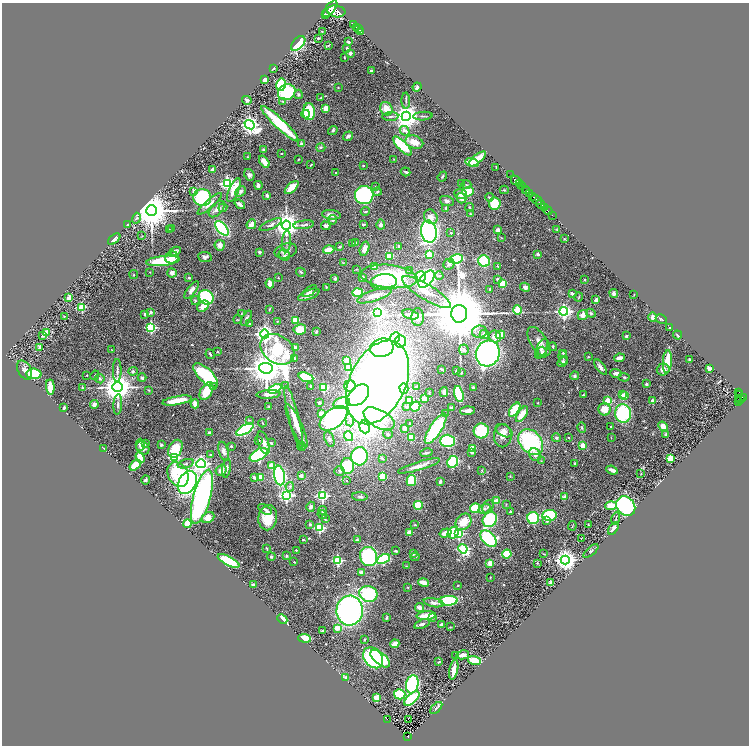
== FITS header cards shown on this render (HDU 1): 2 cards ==
NAXIS1  =                 1493
NAXIS2  =                 1487

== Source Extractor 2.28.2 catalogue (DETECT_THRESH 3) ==
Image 1493 x 1487 px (HDU 1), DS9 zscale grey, zoomed out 1/2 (1 PNG px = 2 x 2 image px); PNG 751 x 748 px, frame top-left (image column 1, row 1486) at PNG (2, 3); each listed source drawn as its Kron ellipse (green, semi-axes under 4 px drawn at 4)
Background 0.881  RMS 0.057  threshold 0.171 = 3 sigma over >= 5 px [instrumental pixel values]
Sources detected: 562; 35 cannot appear on this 1/2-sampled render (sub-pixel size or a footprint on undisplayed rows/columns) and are neither listed nor drawn; of the other 527, the 500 brightest by FLUX_AUTO listed and drawn (27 fainter detections omitted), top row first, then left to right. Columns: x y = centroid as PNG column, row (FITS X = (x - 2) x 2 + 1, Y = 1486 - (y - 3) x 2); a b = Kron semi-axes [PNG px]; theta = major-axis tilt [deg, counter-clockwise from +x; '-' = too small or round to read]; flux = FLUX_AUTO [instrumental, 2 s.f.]
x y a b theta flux
330 9 10 4 52 4600
336 11 9 6 -8 4500
325 14 3 1 - 1400
354 25 2 1 - 160
356 27 3 2 - 300
358 29 3 1 - 340
361 31 3 2 - 300
322 32 3 2 - 5.5
318 38 2 2 - 28
349 42 3 2 - 13
298 43 9 5 46 650
328 45 4 2 - 8.9
347 48 4 3 - 17
350 53 2 2 - 110
344 57 2 1 - 5.9
273 69 3 2 - 9.5
371 70 2 2 - 14
265 80 3 3 - 71
281 85 6 4 78 730
338 87 2 2 - 5.9
417 87 4 2 - 34
287 92 9 7 30 810
298 94 4 4 - 17
321 97 3 3 - 7.5
247 100 5 4 - 31
282 101 3 3 - 9.1
406 101 8 2 -88 14
326 108 2 2 - 270
386 109 7 6 - 130
309 112 8 6 -89 340
306 114 4 3 - 42
406 116 4 4 - 14000
423 116 10 2 3 16
390 117 8 3 5 20
280 124 25 5 -43 690
250 125 5 4 - 5200
333 130 5 4 - 16
405 131 5 3 - 69
348 136 5 3 - 29
414 142 9 6 -18 140
301 144 2 2 - 91
402 146 12 4 -46 480
321 147 5 4 - 17
263 150 4 3 - 22
281 153 2 2 - 7.5
247 157 2 2 - 7.8
298 159 2 2 - 8.6
394 159 3 2 - 5.3
477 159 10 4 40 170
264 162 7 3 -54 140
472 163 6 3 -16 240
311 165 3 2 - 7.6
363 166 2 2 - 16
496 167 2 1 - 6.2
213 169 4 3 - 60
406 172 5 3 - 17
335 173 2 2 - 16
249 175 6 5 - 29
511 175 2 1 - 30
442 176 5 3 - 14
516 181 5 2 - 730
227 184 4 4 - 2700
462 184 2 2 - 26
519 184 2 1 - 320
258 185 4 3 - 26
466 185 5 2 - 12
521 186 4 2 - 380
292 187 8 3 43 210
375 187 3 2 - 10
525 189 4 2 - 83
234 190 13 5 67 150
504 190 4 2 - 9.5
193 191 4 3 - 35
240 191 6 4 41 34
527 191 2 1 - 52
377 192 4 3 - 14
468 192 6 4 20 250
529 193 3 2 - 290
460 194 6 5 - 52
267 195 3 3 - 22
364 195 9 9 - 1200
533 196 2 1 - 68
202 197 9 8 - 700
489 197 4 3 - 11
461 198 5 5 - 69
536 200 6 2 -37 240
447 201 7 5 -18 34
210 204 15 3 41 56
240 204 6 3 -38 38
495 204 6 6 - 280
541 204 4 2 - 1300
470 207 4 3 - 11
223 208 4 4 - 14
446 208 3 3 - 11
545 208 2 2 - 140
217 209 10 5 46 48
151 211 5 5 - 37000
365 211 4 3 - 11
548 211 4 2 - 580
471 214 3 3 - 7.2
331 215 9 4 -6 59
552 215 2 2 - 200
431 217 7 6 - 69
136 218 5 4 - 21
333 220 5 4 - 20
251 224 5 3 - 73
363 224 3 2 - 16
381 224 5 4 - 32
127 225 3 3 - 12
271 225 12 4 24 30
286 225 4 4 - 14000
304 225 10 3 8 26
326 226 5 4 - 28
222 228 9 4 -49 1200
171 229 2 2 - 5.2
169 230 2 2 - 6.4
498 230 4 4 - 40
557 230 4 2 - 6.1
429 232 11 7 -81 3000
451 233 2 2 - 28
142 236 3 2 - 7.3
501 238 3 2 - 6.9
114 239 7 3 40 33
564 239 2 2 - 7.7
286 241 11 3 86 26
352 243 3 3 - 8.1
356 243 3 3 - 6.9
220 245 5 5 - 61
399 246 3 3 - 16
339 247 4 3 - 9.4
365 249 7 4 73 76
329 250 6 3 15 130
175 251 6 4 27 31
286 251 11 7 18 65
259 252 3 3 - 14
429 254 3 2 - 380
538 254 4 3 - 23
284 255 6 5 - 25
389 256 3 3 - 280
205 257 7 5 -8 28
172 258 7 5 23 67
456 259 7 4 10 850
163 261 17 5 6 440
484 261 6 5 - 560
343 263 4 2 - 6.7
449 264 6 5 - 34
497 266 3 2 - 6.2
374 267 4 4 - 94
356 269 4 2 - 8.7
410 270 3 2 - 31
150 272 2 2 - 7.3
301 272 5 4 - 15
172 273 5 4 - 45
134 275 4 2 - 8.9
389 276 28 11 -6 900
439 276 4 3 - 14
420 277 5 5 - 520
189 278 3 3 - 11
278 278 3 2 - 5.5
363 278 3 3 - 47
335 279 4 3 - 22
426 279 10 6 48 1900
497 279 3 3 - 16
585 280 2 2 - 24
384 282 13 7 5 130
270 284 5 3 - 89
503 284 4 3 - 230
326 287 3 2 - 8
525 287 5 3 - 30
490 289 3 3 - 12
191 290 10 4 53 43
310 291 8 3 37 24
357 292 5 4 - 430
426 292 28 7 -31 160
572 293 3 2 - 29
614 293 4 4 - 36
309 295 11 4 22 87
634 295 3 2 - 5.3
374 296 18 5 18 86
206 297 8 6 -45 750
579 297 5 3 - 10
69 298 4 3 - 69
195 300 4 4 - 14
596 300 4 3 - 41
203 306 6 5 - 99
82 307 3 3 - 560
270 309 4 2 - 12
517 310 5 3 - 340
564 311 4 4 - 3200
151 312 2 2 - 49
378 312 4 4 - 2700
241 313 3 2 - 5.2
591 313 5 4 - 19
145 314 2 2 - 31
410 314 8 4 -14 58
459 314 9 8 - 120000
583 315 5 5 - 73
64 316 2 2 - 7.8
418 317 9 6 -90 58
653 317 5 4 - 52
246 318 8 3 59 23
238 319 4 2 - 7.3
661 319 6 3 -28 9.5
295 320 4 3 - 130
277 321 3 3 - 5.8
249 323 2 2 - 13
670 327 2 2 - 13
151 328 3 3 - 1200
300 329 6 5 - 160
316 332 3 2 - 26
479 332 7 6 - 39
47 333 3 2 - 330
265 334 4 4 - 5100
484 334 5 4 - 60
43 335 4 2 - 19
500 335 5 4 - 74
678 335 4 2 - 14
495 336 6 6 - 80
626 336 2 2 - 25
395 337 5 4 - 260
401 341 6 5 - 700
539 342 16 8 -56 86
40 347 4 2 - 22
553 347 4 3 - 11
295 348 4 3 - 41
382 348 12 9 11 1300
277 349 18 13 -34 950
542 349 10 5 66 47
112 350 3 2 - 6.7
464 350 5 5 - 23
218 352 3 2 - 6.8
542 352 5 5 - 27
563 353 3 3 - 15
210 354 5 2 - 13
488 354 13 11 65 3700
588 357 2 2 - 6.7
563 358 7 3 -78 17
619 358 5 3 - 63
295 359 2 2 - 87
347 360 3 3 - 160
689 360 3 2 - 18
667 361 11 4 87 240
563 362 5 4 - 40
348 367 3 3 - 210
601 367 9 3 -53 47
266 368 7 5 -7 31000
709 368 4 3 - 31
442 369 3 2 - 15
663 369 6 6 - 80
25 370 10 6 -61 54
117 370 11 3 90 30
456 370 3 2 - 5.6
133 371 5 4 - 20
461 373 3 3 - 9.1
616 373 6 4 -3 40
34 374 7 5 -4 330
87 375 2 2 - 10
95 375 5 3 - 11
206 375 16 7 -44 990
575 376 4 4 - 20
306 377 7 4 -19 460
624 377 5 2 - 9.5
142 378 4 3 - 22
100 379 4 4 - 19
378 382 44 28 64 11000
646 384 2 2 - 59
286 386 4 4 - 14
311 386 2 2 - 34
350 386 5 5 - 480
50 387 8 3 -86 150
118 387 5 5 - 20000
213 387 3 3 - 9.1
323 387 4 3 - 470
417 387 4 4 - 15
473 387 3 3 - 22
82 388 3 2 - 9.5
275 389 7 4 26 320
404 389 5 4 - 30
149 390 4 3 - 9.9
206 391 9 6 61 250
444 392 5 3 - 39
739 392 3 1 - 53
429 393 4 2 - 7.8
269 394 12 4 4 60
459 394 8 4 -75 540
740 394 4 2 - 160
358 395 12 8 45 1900
583 395 4 2 - 6.8
622 395 4 2 - 94
625 395 2 2 - 130
743 397 3 2 - 210
424 398 3 3 - 86
739 398 2 2 - 110
177 400 15 3 10 270
410 400 3 3 - 130
740 400 2 2 - 55
608 401 3 3 - 440
653 401 2 2 - 180
739 402 3 2 - 60
319 403 3 3 - 17
342 403 8 5 18 250
538 403 3 2 - 5.8
118 404 10 3 86 26
195 404 4 3 - 100
94 405 4 3 - 45
269 406 4 3 - 9
415 406 5 4 - 290
406 407 2 2 - 13
64 408 4 2 - 19
451 408 3 3 - 28
604 409 6 6 - 150
515 410 8 3 56 430
468 411 7 3 3 56
623 413 9 8 - 830
321 414 4 4 - 86
445 414 3 3 - 10
522 414 9 4 56 140
294 417 32 5 -76 140
334 418 16 9 39 2000
379 419 17 8 -29 490
249 420 4 3 - 11
350 420 6 4 -83 36
263 423 4 2 - 11
410 424 2 2 - 8.3
297 426 24 5 -66 110
663 426 5 4 - 73
365 427 6 5 - 5900
611 427 2 2 - 13
404 428 3 3 - 32
582 428 5 3 - 12
436 429 17 6 57 740
245 430 9 4 30 1300
481 431 7 7 - 390
504 431 9 5 -29 43
209 433 3 3 - 25
388 434 5 3 - 12
666 435 4 3 - 22
349 436 5 4 - 530
503 436 11 9 89 94
411 438 3 3 - 170
556 438 4 4 - 16
569 438 2 2 - 19
611 438 3 2 - 5.4
329 439 8 4 -71 35
259 440 2 2 - 9.3
448 441 7 6 - 810
531 442 14 10 -49 1200
264 443 12 5 -71 61
271 443 3 3 - 15
145 444 3 3 - 15
140 445 6 4 -89 27
161 445 3 3 - 13
583 445 2 2 - 290
231 446 2 2 - 40
301 446 4 3 - 14
104 448 4 2 - 9.6
143 448 7 6 - 64
472 448 3 3 - 170
175 449 9 6 61 260
223 451 10 5 -75 48
472 452 3 2 - 31
426 453 6 2 11 22
211 455 4 3 - 16
259 455 10 5 30 960
535 455 7 5 -46 49
359 456 9 8 - 930
140 457 6 4 -71 140
174 458 3 3 - 1000
382 458 4 3 - 13
670 458 3 2 - 400
541 461 3 2 - 5.5
453 462 6 5 - 910
574 463 3 2 - 9.1
186 464 8 4 17 31
201 464 4 4 - 4200
135 465 7 3 38 210
271 466 3 3 - 99
347 466 8 6 -87 500
419 466 22 4 17 94
227 468 9 3 82 30
221 470 6 5 - 65
482 470 3 2 - 7.3
612 470 6 3 -23 73
339 471 5 5 - 21
178 474 13 10 -60 740
641 474 4 2 - 7.5
279 475 10 5 -81 1300
301 476 3 3 - 41
510 476 3 3 - 5.6
254 477 4 3 - 35
383 477 4 3 - 230
260 478 3 3 - 180
145 480 4 3 - 18
411 480 5 4 - 370
346 481 3 2 - 11
187 482 12 8 64 2000
440 482 4 2 - 21
290 487 5 4 - 18
286 495 4 4 - 2600
322 496 3 3 - 1400
202 497 28 8 75 3400
360 497 7 4 -2 26
564 497 2 2 - 160
496 501 3 3 - 110
506 504 3 2 - 6.4
418 505 4 4 - 210
611 506 6 4 2 150
626 506 10 8 -50 1500
311 507 5 4 - 31
488 507 7 5 59 27
475 508 5 5 - 260
265 509 7 3 -30 28
485 509 6 4 20 30
323 510 4 4 - 20
511 512 3 3 - 15
322 515 5 3 - 17
549 515 7 5 5 660
208 517 6 5 - 99
268 518 12 9 81 250
533 518 6 6 - 470
325 519 4 3 - 12
616 519 6 3 76 13
490 520 8 7 - 730
547 521 2 2 - 26
463 522 9 7 50 180
187 524 4 3 - 180
310 524 3 3 - 12
415 525 4 3 - 9.6
588 525 3 2 - 12
572 526 5 1 - 5.8
319 528 3 3 - 930
613 528 7 4 52 54
409 532 2 2 - 140
445 533 6 4 16 110
453 533 6 5 - 370
458 534 3 3 - 910
581 538 3 2 - 6.8
489 539 10 6 -45 890
303 540 2 2 - 24
357 540 3 3 - 12
267 548 3 2 - 12
463 549 5 3 - 1400
296 550 2 2 - 16
396 551 3 2 - 14
591 551 9 4 41 23
413 554 2 2 - 64
507 554 5 4 - 320
544 554 2 2 - 7.2
287 556 4 3 - 13
271 557 4 3 - 14
369 557 9 8 - 890
415 557 4 2 - 8.6
383 559 7 4 23 820
338 560 3 3 - 930
565 560 4 4 - 8900
229 561 12 4 -28 440
294 562 2 2 - 10
490 563 2 2 - 260
537 563 4 3 - 11
406 566 4 2 - 7.1
361 572 3 2 - 110
490 577 2 2 - 5.2
551 582 4 3 - 44
424 583 5 3 - 160
253 585 4 3 - 19
458 586 3 2 - 7.4
408 587 3 3 - 6.8
368 594 9 8 - 690
448 601 9 5 2 700
434 603 10 4 -11 52
419 607 4 3 - 78
350 611 15 13 84 3100
426 616 10 3 5 280
433 617 2 2 - 53
386 618 3 2 - 14
282 619 5 3 - 120
422 624 8 3 20 39
442 624 3 2 - 16
450 627 3 3 - 7.1
337 628 3 3 - 93
322 631 3 3 - 14
305 638 6 4 -5 280
364 639 3 3 - 11
395 644 4 3 - 77
456 655 2 2 - 8.6
463 655 6 3 12 77
373 658 11 8 -51 980
380 659 12 6 -40 570
475 660 7 3 -16 300
439 662 3 3 - 14
454 670 10 3 79 120
345 677 3 3 - 14
412 684 9 6 79 840
400 694 6 5 - 330
376 698 4 3 - 120
412 699 9 4 42 500
436 708 7 4 46 20
408 719 2 1 - 61
388 720 2 1 - 12
408 737 2 2 - 49
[27 fainter detections neither listed nor drawn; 35 sub-pixel or undisplayed-footprint detections neither listed nor drawn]